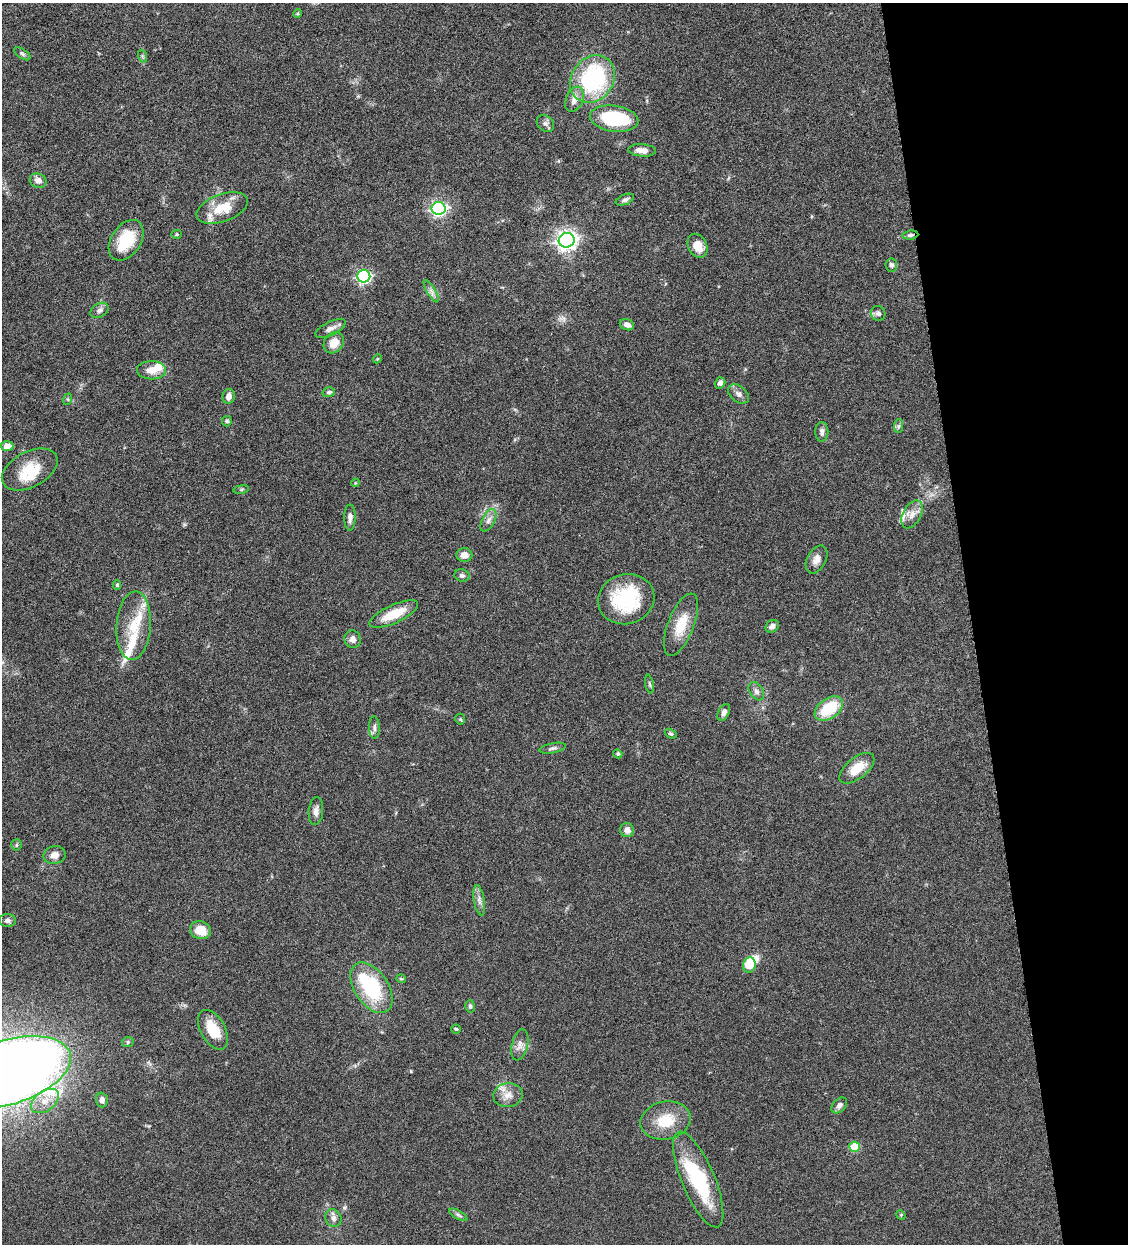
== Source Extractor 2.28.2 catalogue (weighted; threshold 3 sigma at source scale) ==
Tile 12 of 4 x 4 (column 4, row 3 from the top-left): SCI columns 3639-4764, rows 1245-2486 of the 4910 x 4972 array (HDU 1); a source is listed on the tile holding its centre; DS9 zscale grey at full resolution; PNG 1130 x 1246 px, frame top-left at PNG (2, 3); each listed source drawn as its Kron ellipse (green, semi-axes under 4 px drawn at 4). Shown black and unused: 14% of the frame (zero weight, under 4 of 8 exposures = <1% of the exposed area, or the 3 px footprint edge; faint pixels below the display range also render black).
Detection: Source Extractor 2.28.2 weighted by HDU 2 'WHT'; one run over the whole footprint, this tile lists its part. Background 0.0431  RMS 0.0036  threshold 0.0146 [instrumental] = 3 sigma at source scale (4.09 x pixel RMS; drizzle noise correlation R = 1.36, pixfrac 0.8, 0.05/0.05 arcsec/px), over >= 5 px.
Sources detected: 98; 3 inside a brighter object's white glare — neither listed nor drawn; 7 inside a brighter listed object's ellipse — not listed separately; the other 88 listed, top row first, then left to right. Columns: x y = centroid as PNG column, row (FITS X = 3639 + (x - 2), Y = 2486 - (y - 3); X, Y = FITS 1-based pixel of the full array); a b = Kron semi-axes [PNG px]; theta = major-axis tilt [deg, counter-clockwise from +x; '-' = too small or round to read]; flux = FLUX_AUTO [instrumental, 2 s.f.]
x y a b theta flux
298 14 4 4 - 0.37
22 54 9 4 -35 0.64
142 56 7 4 -71 0.47
593 79 25 21 55 39
574 99 13 8 68 2.4
614 119 24 13 -8 21
545 123 10 7 -43 1.1
642 150 14 6 -4 2.4
38 181 8 7 - 1.8
625 200 9 5 22 0.89
222 208 27 13 20 9.2
439 208 7 6 - 83
177 234 5 4 - 0.42
910 235 8 4 6 0.84
126 240 22 15 56 12
567 240 8 7 - 180
698 246 12 9 -62 4.4
891 265 6 6 - 0.88
364 276 6 6 - 60
431 291 13 3 -59 0.96
100 310 10 6 32 1.3
878 313 7 7 - 1
627 325 7 5 -19 1.6
330 329 17 7 26 1.8
334 343 11 9 50 4.4
377 359 5 3 - 0.32
151 370 14 9 0 3.5
720 383 6 5 - 1.3
329 392 6 5 - 0.72
739 394 12 8 -39 1.5
229 396 7 6 - 1.8
68 399 6 4 73 0.37
227 421 5 5 - 0.62
899 426 7 4 88 0.62
822 432 10 6 90 1.2
7 446 6 5 - 2.4
30 469 30 17 28 8.7
355 483 4 3 - 0.26
241 489 8 4 9 0.51
912 514 15 9 62 2.9
350 517 13 5 89 1.5
488 520 12 6 61 1.5
464 555 8 7 - 2.5
817 559 15 9 62 2.3
462 575 7 6 - 0.83
117 585 4 4 - 0.54
626 599 28 25 17 22
394 614 26 9 24 7.9
681 625 33 13 69 7.5
134 626 34 17 86 10
772 626 7 6 - 1.3
353 639 9 8 - 1.7
649 684 9 3 -79 0.57
756 691 10 6 -58 1.2
829 708 16 10 36 12
724 712 9 5 63 1.4
460 719 5 5 - 0.42
374 727 11 5 -87 1.1
671 734 6 4 -29 0.46
553 748 13 5 11 0.97
618 754 5 4 - 0.6
857 768 21 10 38 6.5
316 811 14 7 84 1.8
627 830 7 6 - 2
16 845 5 5 - 0.46
55 855 11 9 13 2.4
479 900 15 5 -80 1.5
7 920 8 6 0 0.87
200 930 10 9 - 5.3
749 965 8 6 74 8.4
401 979 5 4 - 0.38
371 988 28 16 -56 25
470 1006 6 5 - 0.69
456 1029 4 4 - 0.38
213 1030 22 12 -61 8
128 1042 6 5 - 0.52
520 1045 16 8 76 2.1
7 1073 66 32 17 680
508 1095 15 12 10 3.1
102 1100 7 6 - 1.5
45 1101 16 9 36 3.8
839 1105 9 6 46 1.1
666 1121 25 19 12 9.7
855 1147 5 5 - 9.1
698 1179 51 16 -67 24
458 1215 10 4 -29 0.74
901 1215 5 4 - 0.33
333 1218 9 7 -58 1.5
Overlapping masked pixels (flux is a lower limit): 1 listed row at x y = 910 235
Isophote crosses this tile's border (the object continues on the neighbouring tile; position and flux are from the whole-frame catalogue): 1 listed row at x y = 7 1073